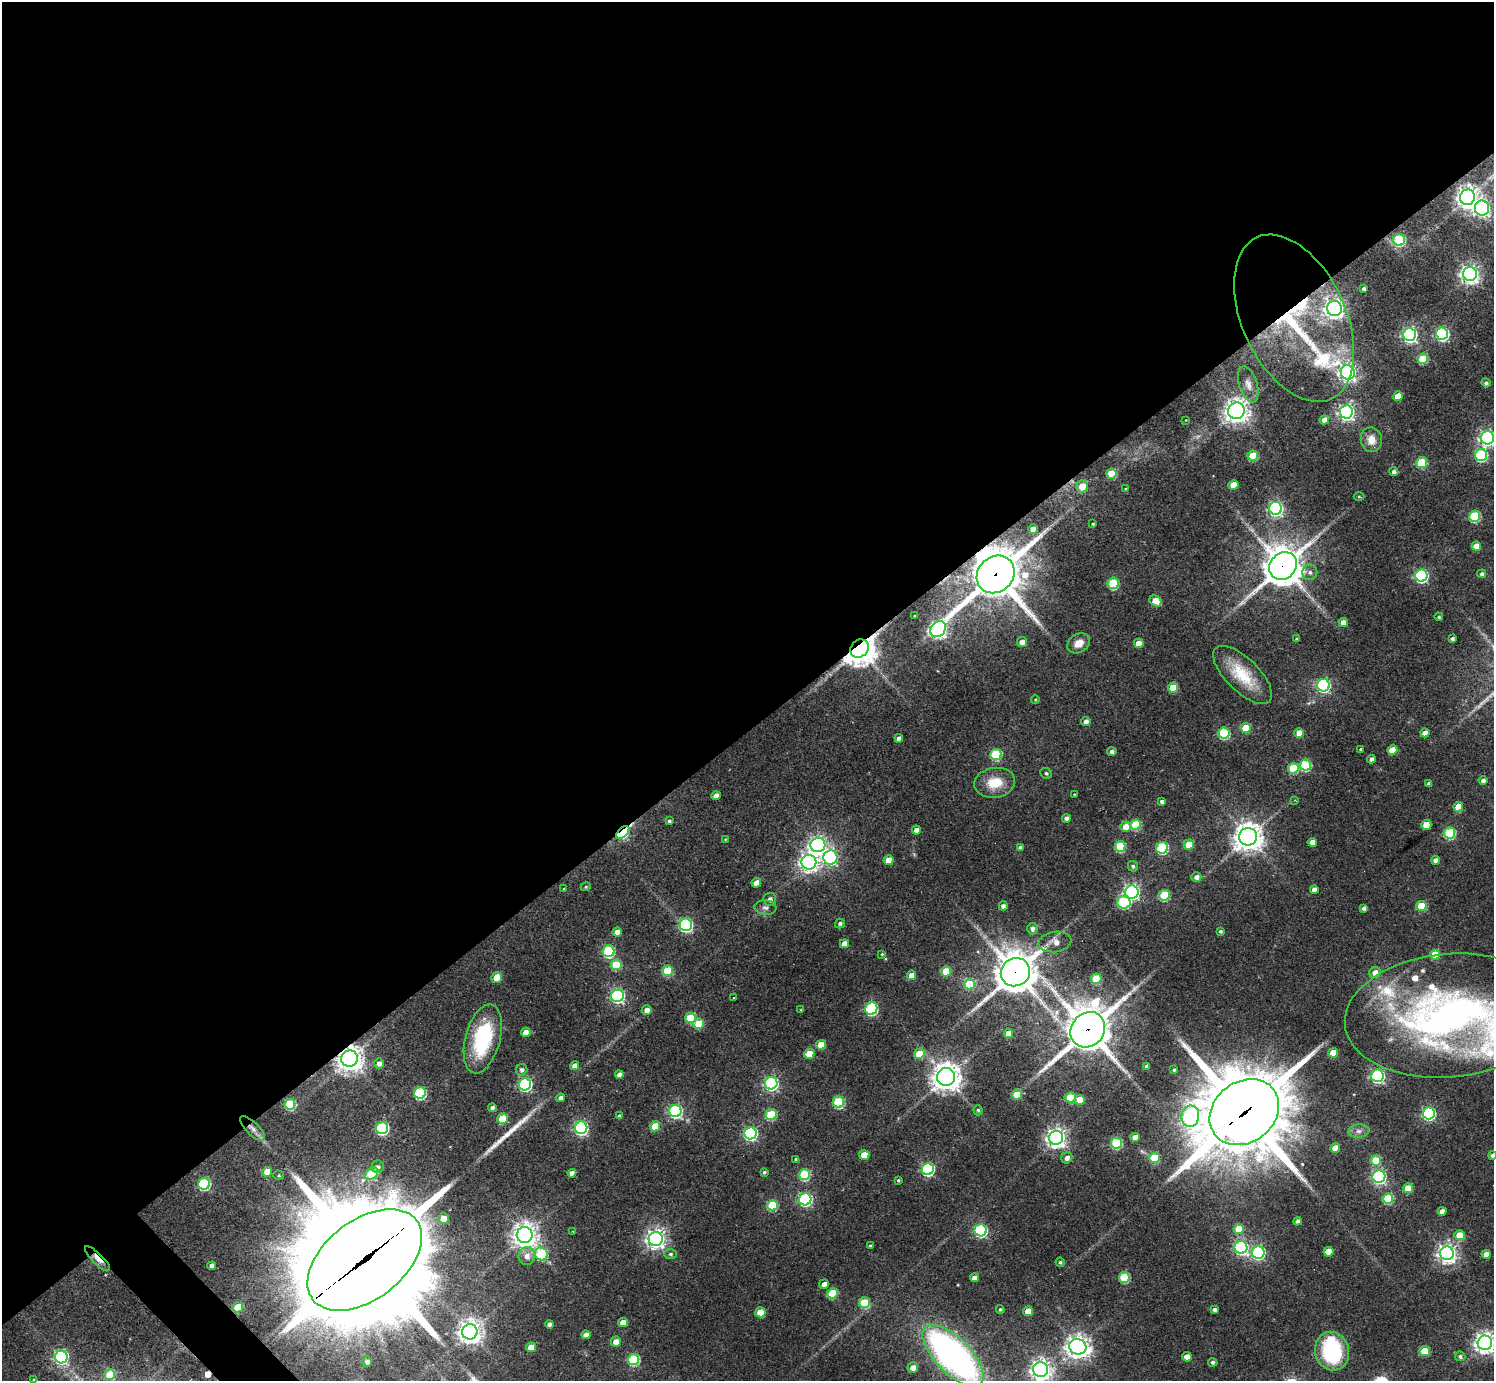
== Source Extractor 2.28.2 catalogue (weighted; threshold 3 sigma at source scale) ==
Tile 2 of 4 x 4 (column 2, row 1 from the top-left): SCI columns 1493-2984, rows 4291-5669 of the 5967 x 5965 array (HDU 1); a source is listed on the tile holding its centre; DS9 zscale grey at full resolution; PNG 1496 x 1383 px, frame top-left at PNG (2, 2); each listed source drawn as its Kron ellipse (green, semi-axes under 4 px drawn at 4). Shown black and unused: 54% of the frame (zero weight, under 2 of 3 exposures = <1% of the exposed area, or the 3 px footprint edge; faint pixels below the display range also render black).
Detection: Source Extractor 2.28.2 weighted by HDU 2 'WHT'; one run over the whole footprint, this tile lists its part. Background 0.0616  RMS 0.008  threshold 0.0358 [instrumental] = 3 sigma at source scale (4.5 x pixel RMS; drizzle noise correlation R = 1.50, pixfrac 1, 0.05/0.05 arcsec/px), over >= 5 px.
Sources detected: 268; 3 too faint to see at this stretch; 1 inside a brighter object's white glare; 1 cosmic-ray / hot-pixel residue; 1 long thin detection or spike segment (spike, bleed or trail) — neither listed nor drawn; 5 inside a brighter listed object's ellipse — not listed separately; the other 257 listed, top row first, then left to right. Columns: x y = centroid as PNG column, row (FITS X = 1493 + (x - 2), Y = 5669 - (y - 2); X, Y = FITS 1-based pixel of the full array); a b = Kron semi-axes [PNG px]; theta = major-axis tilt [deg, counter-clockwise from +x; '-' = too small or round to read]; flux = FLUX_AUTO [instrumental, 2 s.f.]
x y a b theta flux
1468 197 8 7 - 640
1482 208 7 7 - 260
1399 240 6 6 - 77
1470 274 7 7 - 400
1364 288 4 4 - 1.8
1334 308 7 7 - 440
1294 318 89 51 -65 180
1410 334 6 6 - 220
1442 334 6 6 - 140
1423 359 5 5 - 33
1348 372 7 7 - 320
1486 383 4 4 - 1.8
1248 384 19 9 -72 6.9
1398 396 5 5 - 14
1236 411 8 8 - 710
1346 412 6 6 - 280
1186 420 2 2 - 0.45
1324 420 5 4 - 5.5
1488 438 6 6 - 270
1371 440 12 10 -81 9.4
1481 455 6 6 - 84
1253 456 5 5 - 30
1422 463 5 5 - 40
1394 472 4 4 - 2.9
1111 474 5 5 - 32
1233 485 5 4 - 14
1082 486 6 6 - 14
1126 489 3 3 - 1
1359 496 5 3 - 0.78
1276 508 6 6 - 200
1475 516 5 5 - 62
1093 524 3 3 - 1.2
1033 529 5 4 - 6.1
1476 546 5 4 - 12
1283 566 15 13 46 2200
1310 572 7 7 - 3.4
996 574 20 17 44 3700
1482 574 4 4 - 2.1
1421 576 6 6 - 140
1113 583 6 5 - 55
1156 601 7 5 -31 16
915 616 3 3 - 0.96
1439 617 4 4 - 1.3
1343 622 5 4 - 6.1
938 629 9 7 50 330
1296 639 4 3 - 1.1
1452 639 4 3 - 2.4
1022 642 5 5 - 5.2
1079 643 12 9 33 9.8
1139 643 5 5 - 14
860 648 10 8 45 1500
1243 675 38 16 -45 32
1323 685 6 6 - 140
1173 688 5 5 - 30
1035 700 4 3 - 0.67
1086 721 4 4 - 4
1246 728 5 5 - 27
1224 733 5 5 - 64
1299 733 5 4 - 12
1425 733 4 4 - 6.3
899 738 4 4 - 3.9
1360 749 3 3 - 3.4
1392 750 5 5 - 19
1112 752 5 4 - 2.8
996 754 6 5 - 55
1371 759 4 4 - 2.8
1305 765 5 5 - 64
1293 768 5 5 - 34
1046 773 6 5 - 1.6
1483 780 4 4 - 2.9
995 783 20 15 9 21
1429 784 4 4 - 4.2
1074 794 3 2 - 0.51
716 796 4 4 - 5
1295 800 3 3 - 0.63
1162 802 4 4 - 2.8
1458 807 5 5 - 16
1066 818 4 4 - 3.7
669 821 4 4 - 1.6
1136 825 5 5 - 45
1426 825 5 5 - 21
1126 827 5 5 - 11
916 830 4 4 - 5.1
623 833 8 4 44 110
1449 833 6 5 - 63
1248 837 9 9 - 1100
725 839 4 3 - 0.64
1312 842 4 4 - 6.3
818 845 7 7 - 320
1189 845 5 5 - 16
1120 846 5 5 - 42
1020 848 4 4 - 2.6
1162 848 6 5 - 73
830 857 7 7 - 160
889 860 5 5 - 16
1436 860 4 4 - 5.6
809 862 7 7 - 410
1133 866 5 5 - 1.7
1196 877 5 5 - 4.5
756 883 5 4 - 7.8
586 887 5 4 - 1.2
564 889 4 3 - 0.79
1314 890 4 4 - 5.4
1132 892 6 6 - 240
1164 895 5 5 - 51
770 899 7 6 - 4.1
1124 902 7 6 - 82
1003 906 4 4 - 3.1
1421 906 5 5 - 35
765 908 11 7 -6 3.3
1364 908 4 4 - 2.8
840 924 5 5 - 2.2
686 925 6 6 - 140
1032 929 6 5 - 3.2
1220 931 3 3 - 1.5
617 932 4 4 - 6.6
1055 942 16 10 8 8.8
844 944 4 4 - 7.8
609 951 6 6 - 79
882 954 4 4 - 0.9
1435 955 5 5 - 22
616 965 5 5 - 38
667 971 5 5 - 39
946 971 5 5 - 26
1015 972 15 14 - 2300
1375 973 6 5 - 6.3
912 975 5 4 - 8.5
497 978 5 5 - 11
1096 979 5 5 - 36
969 984 5 5 - 40
617 996 6 6 - 160
734 998 2 2 - 0.65
871 1009 6 6 - 96
647 1010 5 5 - 4.9
801 1010 4 3 - 0.71
1449 1016 104 61 5 450
690 1018 5 5 - 39
699 1024 5 5 - 26
1088 1030 19 16 50 2900
526 1032 5 4 - 12
1008 1033 5 4 - 9.7
483 1039 35 17 75 66
821 1045 5 5 - 16
1333 1053 5 4 - 17
809 1054 5 5 - 18
919 1054 5 5 - 21
350 1058 8 8 - 890
379 1063 5 5 - 3.8
575 1066 4 4 - 5.3
1146 1067 4 3 - 1.8
522 1070 5 5 - 2.7
1174 1070 4 3 - 1.2
619 1075 4 4 - 4.8
1377 1076 6 6 - 160
946 1077 9 9 - 1100
771 1083 6 6 - 180
525 1084 6 6 - 150
420 1093 6 5 - 85
1017 1095 5 5 - 19
561 1098 4 4 - 3.7
1071 1098 5 5 - 35
1080 1100 5 5 - 12
839 1102 5 5 - 71
290 1104 5 5 - 58
492 1108 4 4 - 2.6
978 1110 5 4 - 1.4
675 1111 6 6 - 150
1244 1112 37 30 37 10000
1429 1113 6 6 - 140
771 1115 5 5 - 47
619 1116 4 4 - 1.8
1190 1116 11 9 81 89
503 1119 5 5 - 34
655 1126 5 5 - 27
252 1128 16 6 -44 5.1
382 1128 6 6 - 120
581 1128 6 6 - 180
1359 1131 11 6 6 3.8
750 1133 6 6 - 150
1135 1137 5 4 - 7.9
1056 1138 7 7 - 480
1116 1143 5 5 - 63
1335 1148 5 5 - 15
864 1155 5 4 - 12
1492 1155 4 4 - 2.6
1067 1158 5 5 - 4
1154 1158 5 5 - 36
796 1159 4 4 - 1.2
1376 1160 5 5 - 26
378 1167 6 6 - 2.3
928 1169 6 6 - 130
267 1172 5 5 - 15
764 1172 4 3 - 1.4
572 1173 4 4 - 4.8
371 1174 7 5 35 34
279 1175 5 4 - 1.1
804 1175 5 5 - 62
1379 1176 6 6 - 180
898 1180 3 3 - 1.1
204 1184 6 5 - 89
1408 1188 5 5 - 21
805 1199 6 6 - 140
1388 1199 5 5 - 49
772 1205 5 5 - 43
1442 1211 4 4 - 5.1
444 1219 5 5 - 11
1298 1221 4 4 - 2.9
1239 1229 5 5 - 21
981 1230 6 6 - 130
573 1231 3 2 - 0.52
525 1235 8 8 - 800
1459 1235 5 5 - 15
656 1239 7 7 - 440
870 1246 4 3 - 0.92
1241 1247 6 6 - 160
1328 1252 5 5 - 16
1258 1253 6 6 - 150
1447 1253 7 7 - 440
541 1254 7 6 - 74
671 1254 6 5 - 1.6
1486 1254 4 4 - 6.6
527 1256 9 8 - 6.5
97 1259 17 5 -44 8
365 1260 65 39 37 33000
1060 1262 5 4 - 1.4
212 1266 4 4 - 3.9
974 1278 4 4 - 5.3
1124 1278 5 5 - 48
824 1284 5 4 - 5
832 1293 5 5 - 36
864 1303 5 5 - 38
238 1307 5 5 - 35
1000 1309 4 3 - 1.2
1214 1310 4 4 - 2.5
1028 1311 5 4 - 11
760 1312 5 5 - 19
623 1323 5 4 - 9.8
549 1324 4 4 - 3
470 1332 7 7 - 730
586 1335 4 4 - 5.4
616 1342 5 5 - 6.9
1485 1343 7 7 - 540
531 1347 5 4 - 16
1078 1347 9 7 -16 690
1332 1351 19 17 -75 78
1425 1351 5 5 - 27
953 1356 40 17 -46 380
1460 1356 5 5 - 1.9
61 1357 6 6 - 170
1187 1357 5 4 - 8.2
633 1360 6 5 - 71
367 1362 5 5 - 3.8
1213 1362 4 4 - 2
913 1368 5 5 - 6.8
1041 1370 7 7 - 500
110 1375 5 5 - 36
34 1380 4 3 - 1.1
Overlapping masked pixels (flux is a lower limit): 13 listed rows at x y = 1294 318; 1283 566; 996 574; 860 648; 623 833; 1015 972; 1088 1030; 350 1058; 1244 1112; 252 1128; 97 1259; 365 1260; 238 1307
Isophote crosses this tile's border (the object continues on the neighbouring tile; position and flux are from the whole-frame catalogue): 7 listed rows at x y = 1488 438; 1449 1016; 1492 1155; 1485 1343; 953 1356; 1041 1370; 34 1380